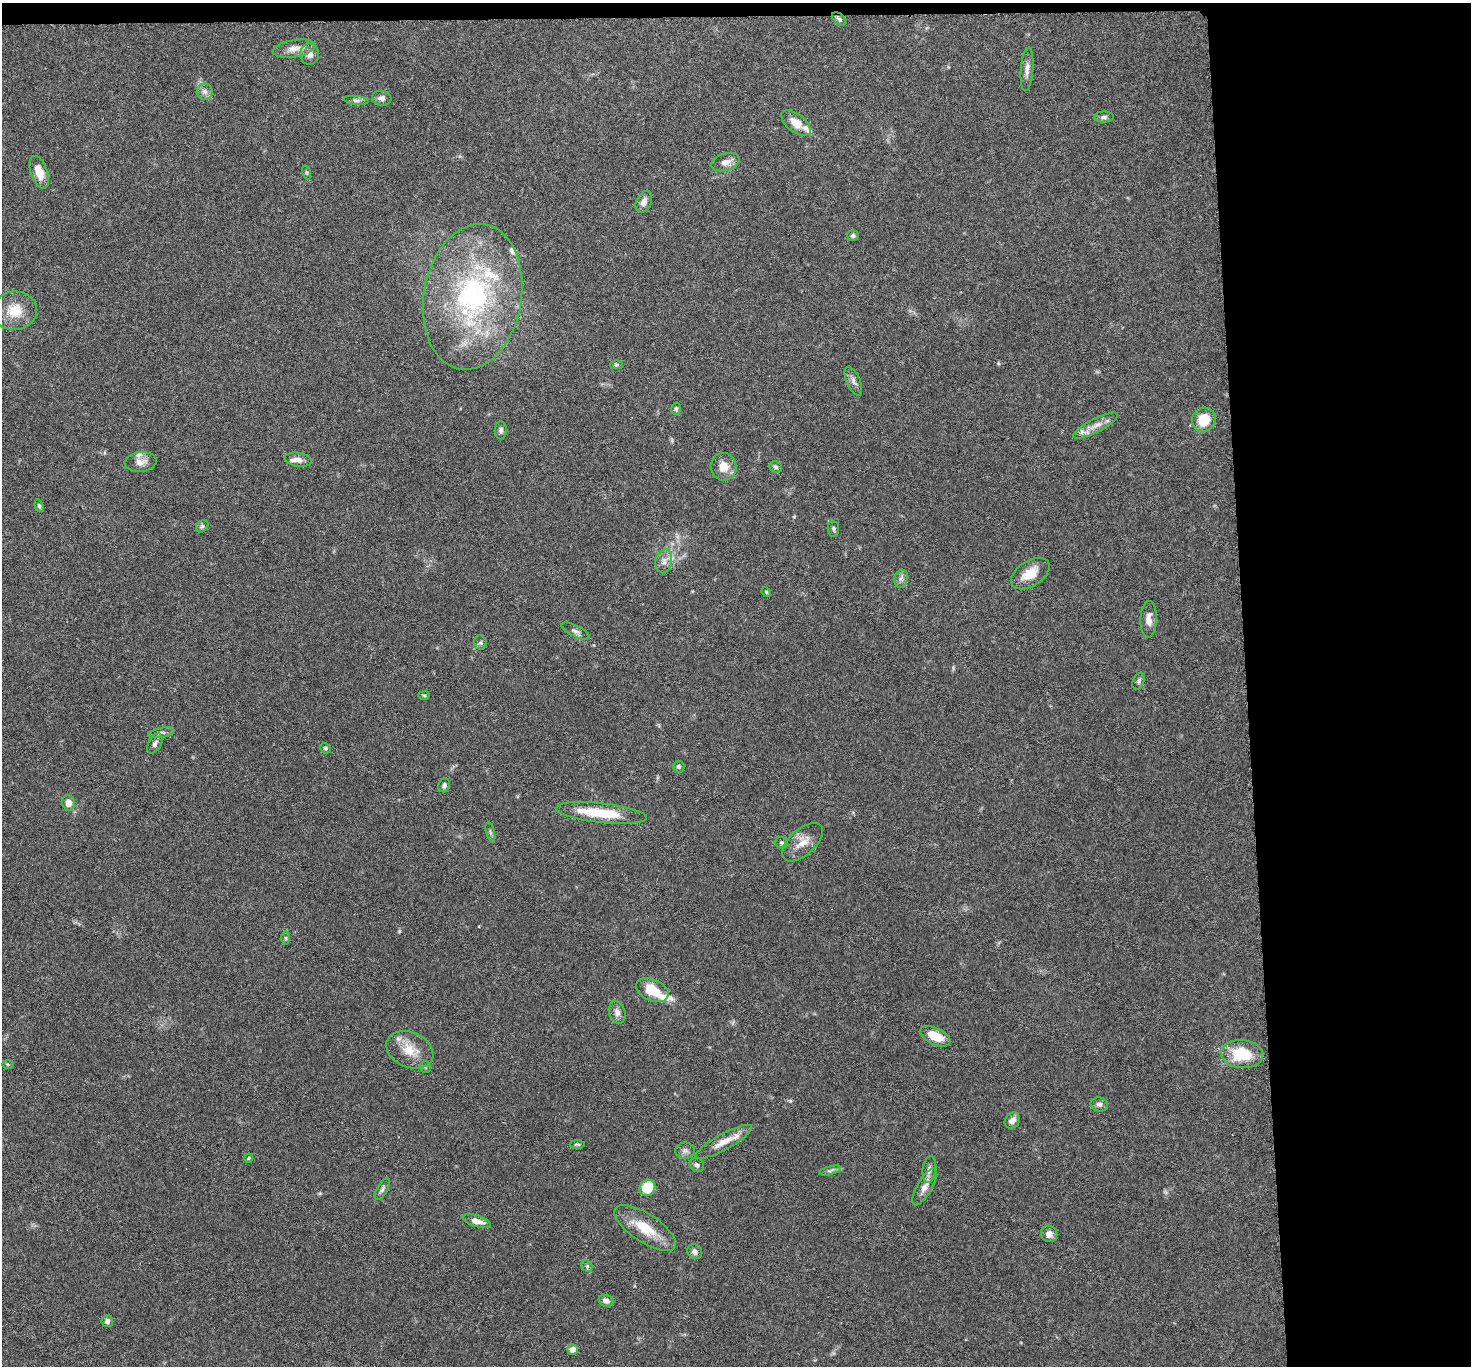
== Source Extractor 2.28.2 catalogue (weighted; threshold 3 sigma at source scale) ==
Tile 3 of 3 x 3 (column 3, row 1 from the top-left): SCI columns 2943-4411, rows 2895-4258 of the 4415 x 4386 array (HDU 1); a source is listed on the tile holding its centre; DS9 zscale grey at full resolution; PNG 1473 x 1368 px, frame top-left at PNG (2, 3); each listed source drawn as its Kron ellipse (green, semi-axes under 4 px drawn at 4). Shown black and unused: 16% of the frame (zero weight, under 3 of 6 exposures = <1% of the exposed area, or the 3 px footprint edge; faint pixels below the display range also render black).
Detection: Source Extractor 2.28.2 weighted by HDU 2 'WHT'; one run over the whole footprint, this tile lists its part. Background 0.0464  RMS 0.0023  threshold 0.00947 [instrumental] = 3 sigma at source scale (4.09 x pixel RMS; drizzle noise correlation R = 1.36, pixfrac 0.8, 0.05/0.05 arcsec/px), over >= 5 px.
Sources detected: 85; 9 inside a brighter listed object's ellipse — not listed separately; the other 76 listed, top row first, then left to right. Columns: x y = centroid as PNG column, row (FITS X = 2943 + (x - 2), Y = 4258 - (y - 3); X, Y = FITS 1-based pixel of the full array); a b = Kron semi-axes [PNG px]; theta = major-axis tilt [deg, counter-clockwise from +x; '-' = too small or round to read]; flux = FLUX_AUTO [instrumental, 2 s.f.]
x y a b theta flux
839 19 8 5 -40 0.53
294 49 21 8 9 2.1
310 54 11 9 87 1.4
1027 69 22 6 85 1.4
205 91 8 8 - 0.98
382 98 9 7 -8 0.95
356 100 12 4 -6 0.68
1104 117 10 5 1 0.61
796 123 17 9 -38 3.2
725 162 14 8 16 1.6
39 172 17 8 -71 3.4
306 172 7 3 -71 0.27
644 202 11 7 65 1.3
853 236 5 5 - 0.48
473 297 73 49 80 45
15 311 22 19 6 5.2
616 365 6 4 0 0.34
853 381 15 6 -66 1
676 409 6 5 - 0.36
1204 420 12 11 - 5.2
1096 426 25 6 27 2.2
501 430 9 6 88 0.68
298 460 13 7 -10 1.3
140 462 16 10 6 1.7
724 467 14 13 - 2.8
775 467 6 5 - 0.44
39 506 6 4 -69 0.35
202 526 7 5 44 0.44
833 529 8 5 -87 0.47
664 561 12 8 78 1.4
1030 574 21 12 33 4
901 579 9 6 75 0.76
766 592 5 4 - 0.25
1149 619 18 8 89 1.7
576 631 15 5 -26 0.93
480 643 7 6 - 0.46
1139 681 9 5 66 0.5
424 695 6 4 -2 0.26
161 733 13 5 12 0.7
155 744 11 6 60 0.84
325 748 6 4 -32 0.34
679 767 6 5 - 0.46
444 785 7 5 69 0.64
68 803 8 6 -82 1.8
601 813 46 10 -6 8.7
490 832 10 3 -75 0.4
802 842 25 13 42 3
781 843 6 5 - 0.4
286 938 6 4 -90 0.32
652 990 17 10 -24 5.1
617 1012 11 8 -73 1.1
935 1036 16 8 -26 4.4
410 1050 24 17 -23 4.5
1242 1054 21 14 -5 8.8
8 1064 6 4 -2 0.25
425 1067 6 5 - 0.35
1099 1104 9 7 -13 0.82
1012 1121 8 7 - 1.4
724 1142 32 8 29 3
577 1144 7 3 0 0.31
685 1151 10 8 0 0.8
249 1158 5 3 - 0.3
697 1165 8 6 -45 0.68
929 1170 13 7 82 1.1
830 1171 11 3 15 0.59
925 1187 21 7 60 1.9
647 1188 8 7 - 6.5
382 1189 12 5 61 0.65
477 1221 14 6 -16 1.7
645 1228 36 14 -33 6.3
1049 1234 8 8 - 1.3
695 1252 8 7 - 0.92
587 1266 6 5 - 0.36
606 1301 7 5 -24 0.99
107 1321 6 6 - 0.8
572 1349 5 5 - 1.7